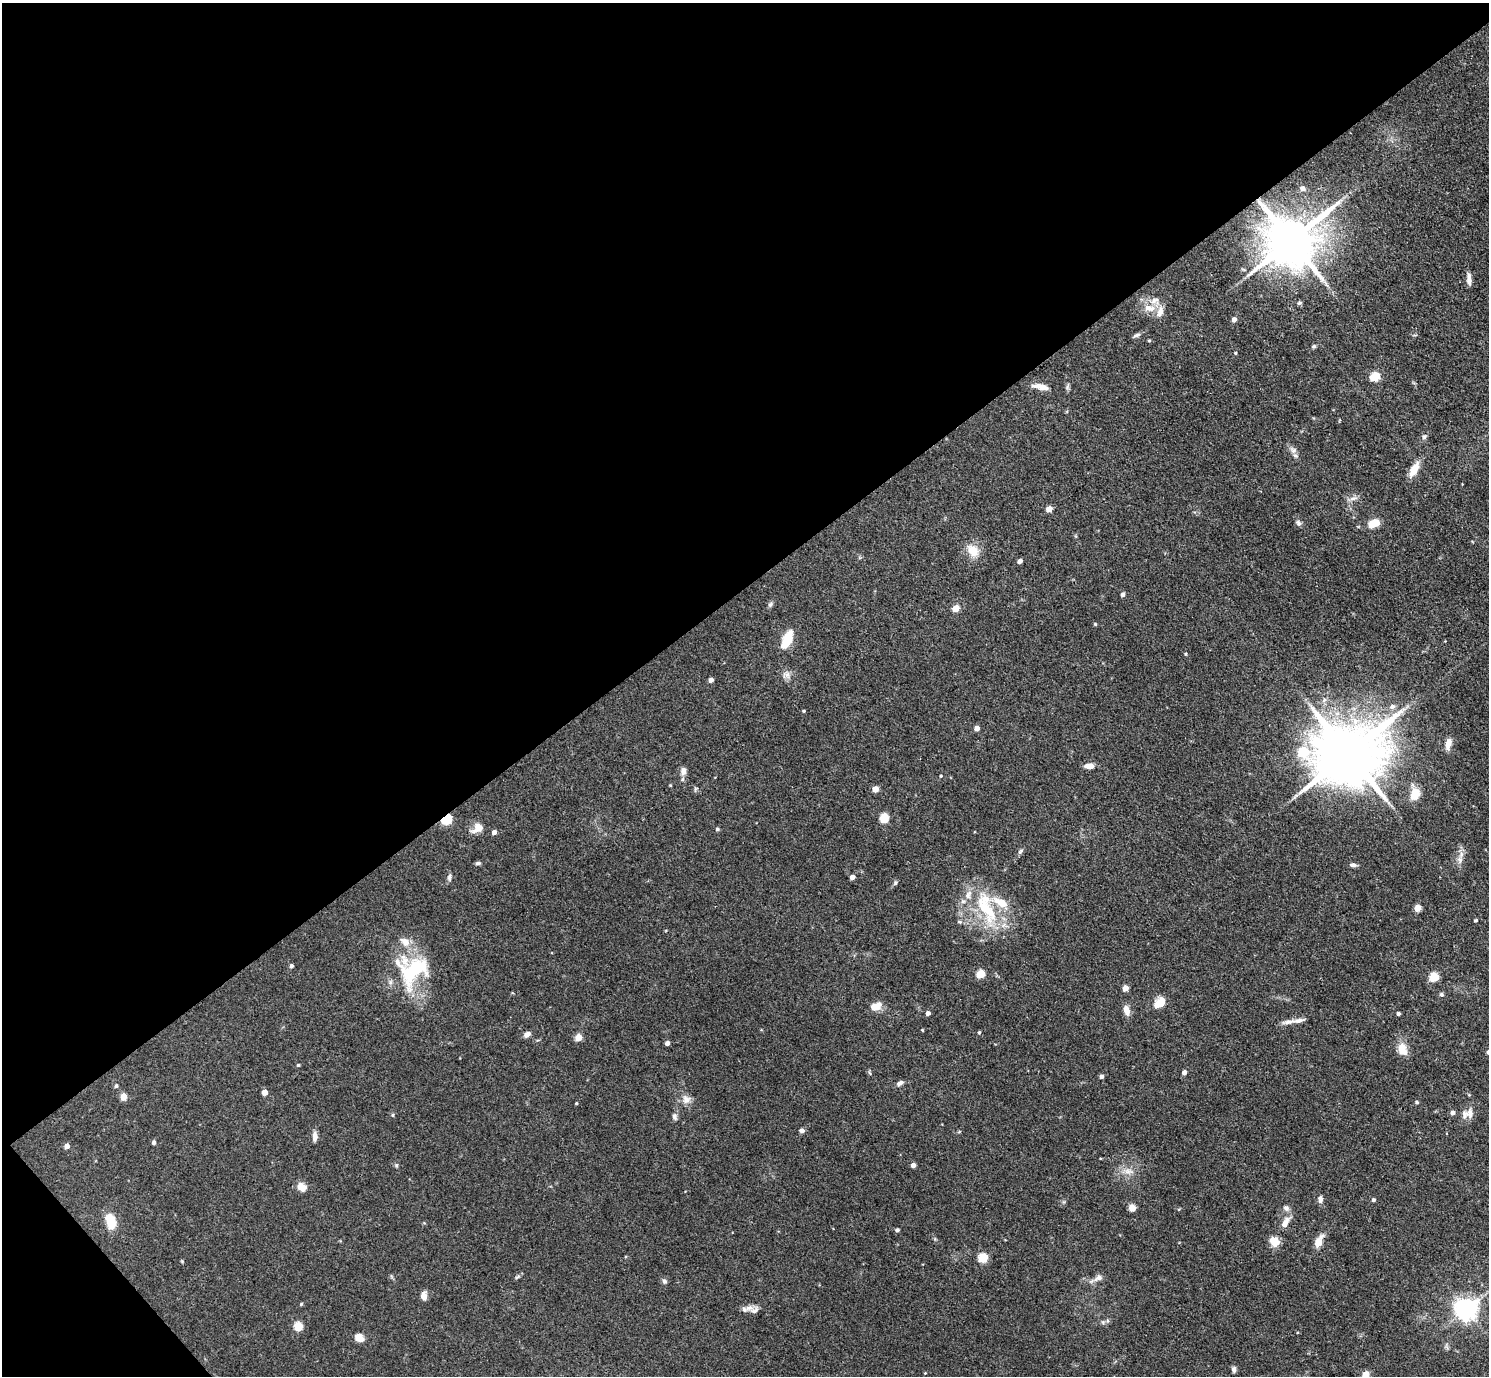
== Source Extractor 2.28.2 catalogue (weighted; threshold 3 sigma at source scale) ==
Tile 5 of 4 x 4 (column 1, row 2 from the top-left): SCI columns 3-1489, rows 3045-4418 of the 5953 x 5949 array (HDU 1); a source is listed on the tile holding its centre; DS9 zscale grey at full resolution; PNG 1491 x 1378 px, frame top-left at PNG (2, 3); no overlay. Shown black and unused: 44% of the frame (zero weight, under 3 of 4 exposures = <1% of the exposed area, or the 3 px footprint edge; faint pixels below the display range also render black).
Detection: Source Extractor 2.28.2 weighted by HDU 2 'WHT'; one run over the whole footprint, this tile lists its part. Background 0.0829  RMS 0.0055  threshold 0.0246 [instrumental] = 3 sigma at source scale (4.5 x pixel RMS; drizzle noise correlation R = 1.50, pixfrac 1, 0.05/0.05 arcsec/px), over >= 5 px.
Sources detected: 130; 1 inside a brighter object's white glare — not listed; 9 inside a brighter listed object's ellipse — not listed separately; the other 120 listed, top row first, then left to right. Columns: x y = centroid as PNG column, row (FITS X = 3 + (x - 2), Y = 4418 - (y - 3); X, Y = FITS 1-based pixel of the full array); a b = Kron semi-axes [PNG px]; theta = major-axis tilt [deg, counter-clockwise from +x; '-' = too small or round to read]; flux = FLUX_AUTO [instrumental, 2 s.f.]
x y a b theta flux
1303 188 5 5 - 1.9
1291 241 15 13 37 3100
1469 279 17 5 -87 2.9
1299 303 6 4 42 0.82
1149 308 16 9 -12 6.4
1234 319 4 4 - 2.8
1137 335 10 5 14 1.4
1149 340 5 3 - 0.6
1314 346 6 4 16 0.89
1235 353 4 3 - 0.55
1375 377 5 5 - 28
1042 387 17 7 -8 5.2
1424 437 8 6 74 1.3
1293 450 10 8 -43 2.5
1414 469 16 7 61 8.3
1353 498 12 5 13 2.3
1049 509 5 4 - 6.5
1298 523 9 6 -47 1.5
1374 524 13 8 24 8.3
973 551 17 13 -52 8.5
1020 561 4 4 - 2.7
1123 594 5 4 - 1.7
770 604 8 5 42 1.3
956 608 5 4 - 10
1095 624 4 4 - 0.61
787 640 21 9 66 13
1186 654 4 3 - 0.56
787 675 11 8 18 2.8
711 680 4 4 - 2.5
1392 707 8 7 - 2.1
804 711 4 3 - 0.62
977 728 4 4 - 3.5
1448 744 13 7 74 4.4
1348 754 23 17 11 5100
1089 766 11 5 0 4.3
683 771 11 8 86 3
941 776 4 3 - 0.44
695 789 6 4 72 0.78
875 789 5 4 - 6.6
1415 794 13 9 86 11
884 818 5 5 - 26
446 819 5 4 - 46
477 828 15 11 37 5.3
717 829 5 4 - 0.96
494 832 4 4 - 2.7
1020 851 9 5 38 1.2
1460 860 10 8 -81 2.9
478 863 7 4 2 1.2
1353 865 8 5 -5 1.7
449 877 11 5 81 1.5
852 877 4 4 - 3.3
895 883 7 5 49 1
986 907 55 20 -67 36
1418 908 5 4 - 9.2
1476 920 4 3 - 0.83
405 942 14 10 -42 5.6
291 966 5 4 - 1.3
412 971 40 23 62 41
980 974 5 5 - 19
1434 977 5 5 - 23
1125 988 4 4 - 5.9
1441 994 6 5 - 1.1
1160 1002 15 10 45 6.9
875 1007 13 8 16 6.3
1126 1010 13 7 -75 3.8
928 1013 4 4 - 2.2
1398 1013 4 3 - 1.3
1288 1022 19 5 9 3.4
922 1030 3 3 - 0.53
979 1032 4 4 - 0.74
527 1034 8 6 35 2.5
578 1037 5 4 - 9.5
667 1043 4 4 - 2.3
1403 1050 15 11 -70 7.3
1488 1052 5 4 - 1.8
298 1065 4 4 - 0.64
1184 1072 5 5 - 1.7
1101 1076 4 4 - 2.1
900 1083 9 5 29 1.8
116 1086 4 4 - 0.92
265 1092 4 4 - 4.8
123 1097 5 4 - 8.2
686 1099 12 11 - 3.9
1417 1102 5 4 - 0.75
576 1103 4 3 - 0.63
1452 1112 5 4 - 2.2
1470 1113 14 9 87 3.9
393 1115 5 3 - 0.61
675 1117 10 7 -82 1.7
802 1131 6 5 - 1.7
315 1136 12 6 89 2.7
154 1142 5 4 - 1.5
67 1146 4 4 - 3.4
396 1165 5 5 - 0.82
913 1165 4 4 - 3.7
1129 1171 15 7 -5 4.1
302 1187 9 7 -42 6
1320 1199 9 5 -89 2.1
1373 1200 4 4 - 1
1132 1208 6 5 - 5.2
1286 1208 9 7 -39 2
110 1221 15 9 -77 14
1285 1222 15 7 59 4.6
897 1230 4 4 - 1.4
1274 1241 12 9 -55 6.6
1319 1241 14 7 64 6.7
983 1258 5 5 - 28
517 1277 10 3 29 0.91
1098 1278 13 8 31 3
664 1281 7 6 - 1.3
424 1296 9 6 -89 3.3
301 1304 4 4 - 0.63
749 1308 14 8 7 3.7
1466 1309 7 7 - 420
1103 1322 6 5 - 1.1
298 1326 5 5 - 23
359 1338 9 7 -33 5.4
1234 1369 8 6 85 1.6
925 1373 4 4 - 0.4
1366 1375 5 4 - 11
Overlapping masked pixels (flux is a lower limit): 2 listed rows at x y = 1291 241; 446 819
Isophote crosses this tile's border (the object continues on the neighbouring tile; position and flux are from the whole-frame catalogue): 2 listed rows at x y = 1488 1052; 1366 1375